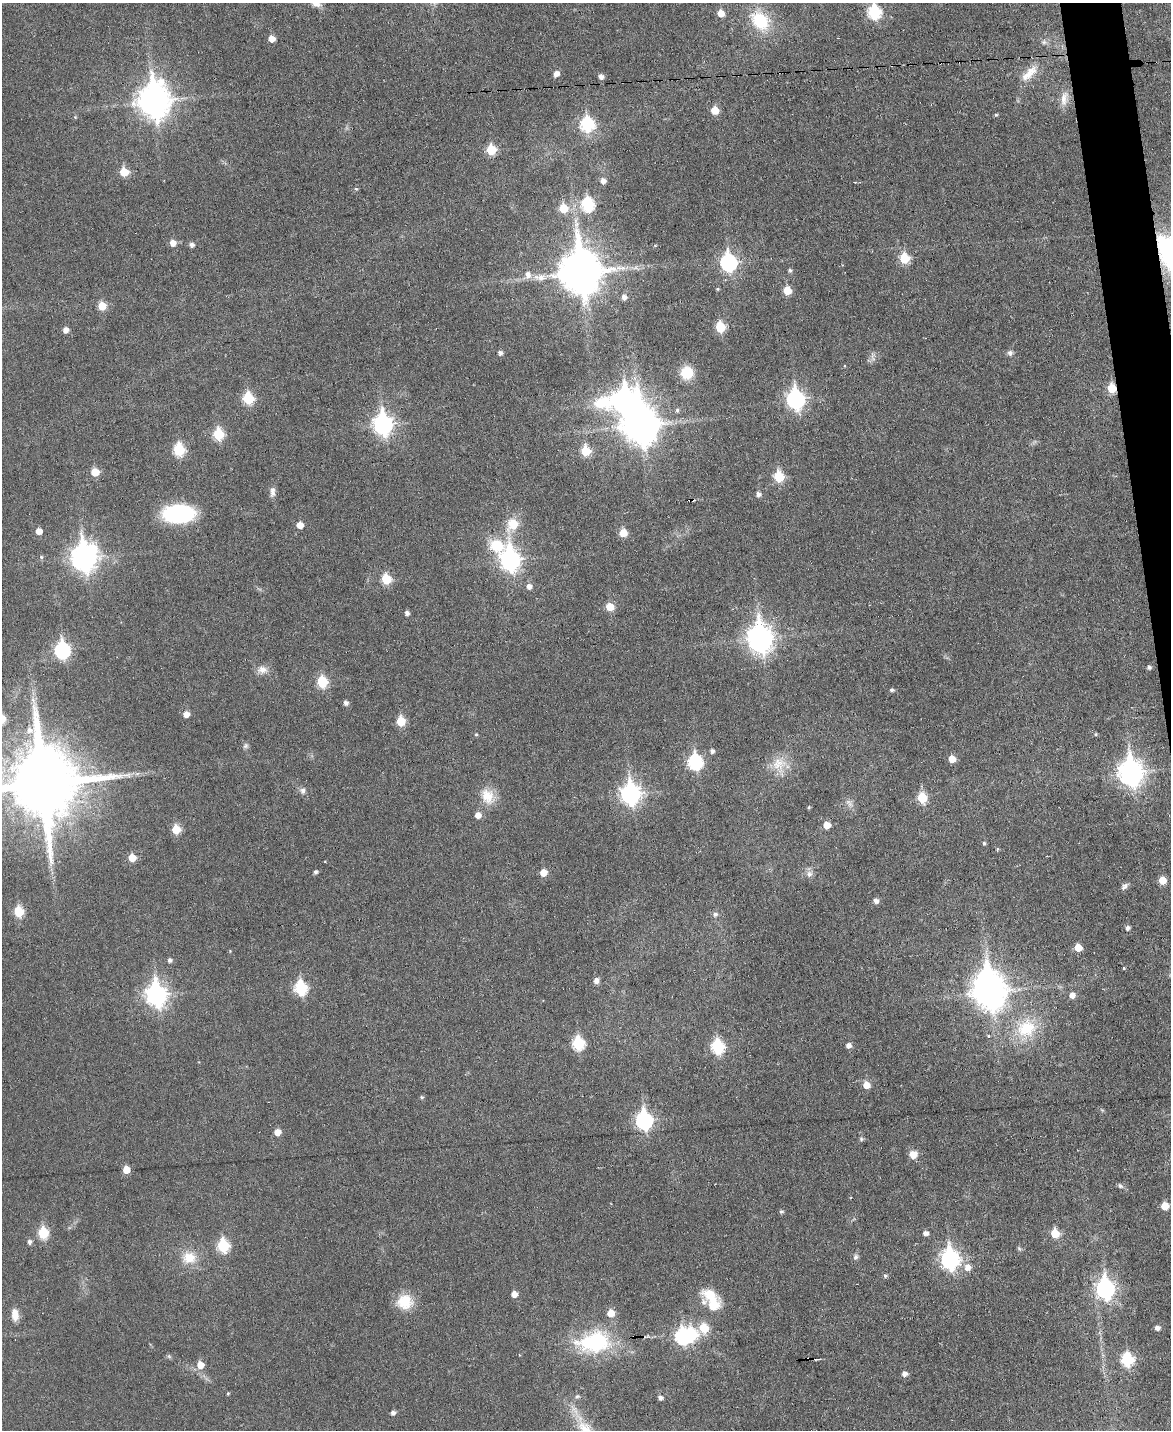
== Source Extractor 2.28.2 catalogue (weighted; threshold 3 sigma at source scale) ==
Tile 6 of 4 x 3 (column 2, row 2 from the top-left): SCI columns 1169-2337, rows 1558-2985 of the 4676 x 4653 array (HDU 1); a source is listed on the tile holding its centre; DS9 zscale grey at full resolution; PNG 1173 x 1432 px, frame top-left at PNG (2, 3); no overlay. Shown black and unused: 2% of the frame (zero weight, under 3 of 6 exposures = <1% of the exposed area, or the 3 px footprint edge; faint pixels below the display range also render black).
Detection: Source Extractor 2.28.2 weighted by HDU 2 'WHT'; one run over the whole footprint, this tile lists its part. Background 0.0383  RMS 0.0043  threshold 0.0175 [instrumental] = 3 sigma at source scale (4.09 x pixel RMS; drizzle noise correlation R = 1.36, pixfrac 0.8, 0.05/0.05 arcsec/px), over >= 5 px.
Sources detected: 167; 1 too faint to see at this stretch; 5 inside a brighter object's white glare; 3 cosmic-ray / hot-pixel residue — not listed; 2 inside a brighter listed object's ellipse — not listed separately; the other 156 listed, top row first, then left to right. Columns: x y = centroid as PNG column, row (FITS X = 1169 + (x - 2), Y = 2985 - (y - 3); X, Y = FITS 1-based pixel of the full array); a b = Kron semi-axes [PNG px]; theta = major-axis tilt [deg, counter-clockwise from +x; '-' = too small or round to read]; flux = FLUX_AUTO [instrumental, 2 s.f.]
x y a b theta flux
874 12 7 7 - 44
721 13 6 5 - 5.1
760 20 25 18 -49 19
272 39 5 5 - 4.1
1044 42 8 6 0 1.1
1030 72 26 12 55 6.5
556 74 6 5 - 2.4
601 77 5 5 - 1.8
1064 98 22 9 79 4.1
154 101 13 10 -88 630
715 110 6 5 - 7.8
996 115 5 4 - 0.52
75 117 4 4 - 0.42
587 124 8 7 - 48
491 150 6 6 - 17
124 172 6 6 - 11
603 181 6 6 - 2.4
356 189 5 4 - 0.53
587 204 7 7 - 41
563 208 6 6 - 12
173 243 6 6 - 3.5
192 244 5 5 - 1.7
904 258 6 6 - 17
728 262 8 7 - 91
790 270 5 5 - 0.81
580 272 15 13 -81 1400
528 274 9 8 - 2.8
717 289 4 4 - 0.45
787 291 6 5 - 8.3
624 297 6 6 - 1.9
102 306 6 5 - 9.4
720 327 6 6 - 17
66 330 6 5 - 2.4
500 353 5 5 - 1.5
1010 353 7 7 - 1.4
872 355 11 4 86 1.2
687 373 14 13 - 8.2
1112 388 6 5 - 13
248 398 7 6 - 26
795 399 9 8 - 130
677 410 5 5 - 0.78
383 424 9 8 - 170
640 425 13 11 -82 890
218 434 6 6 - 25
179 450 7 6 - 30
585 451 6 6 - 15
95 472 6 6 - 7.6
779 477 6 6 - 19
272 492 14 7 87 2
758 494 5 5 - 1.6
179 513 29 16 0 44
512 524 22 16 59 9.4
300 525 5 5 - 4.6
39 531 5 5 - 3.5
623 533 6 6 - 7.8
496 545 29 21 5 16
41 557 5 5 - 0.68
83 558 11 9 -77 320
510 560 10 8 -82 190
386 579 6 6 - 18
529 586 6 5 - 2
610 607 6 6 - 8.1
407 613 5 4 - 1.5
760 638 11 9 -82 350
62 650 8 7 - 75
1149 667 5 4 - 1.1
262 670 15 10 -4 3.1
322 682 6 6 - 24
892 690 5 4 - 0.86
345 703 5 5 - 1.4
186 714 5 5 - 3.6
401 721 6 5 - 14
1096 734 5 4 - 0.49
476 735 4 4 - 0.46
246 746 8 7 - 1
712 751 5 5 - 1.2
952 759 5 5 - 5.6
695 762 8 7 - 60
779 764 22 17 23 7.8
1131 772 11 9 -81 310
137 774 7 4 19 0.93
42 784 21 20 - 5000
303 791 9 8 - 1.6
630 794 9 8 - 170
488 796 22 17 -67 8
922 798 6 6 - 18
809 807 4 3 - 0.51
478 815 6 6 - 3.2
827 825 5 5 - 4.6
176 829 6 6 - 12
984 843 5 4 - 0.65
997 849 6 4 89 0.43
132 858 6 5 - 7.1
315 872 5 4 - 0.99
543 873 6 5 - 5.2
809 874 9 9 - 2
1162 880 6 5 - 6.2
1124 886 11 6 46 1.4
876 901 5 5 - 2
19 912 6 6 - 17
715 914 7 6 - 1.3
1127 927 5 5 - 1.4
1078 948 5 5 - 6
170 960 5 5 - 1.2
1124 968 4 3 - 0.45
596 981 6 5 - 2.3
301 988 7 6 - 41
989 992 11 10 - 670
156 995 10 8 -82 210
1072 995 5 5 - 2.9
1026 1028 28 23 26 19
988 1036 4 3 - 0.59
578 1043 7 6 - 36
848 1045 5 5 - 2.1
718 1047 7 6 - 42
866 1085 6 5 - 5.4
422 1097 6 4 -22 0.57
644 1120 9 7 -83 100
277 1132 6 5 - 3.9
861 1139 6 5 - 0.64
913 1154 10 9 - 3.7
126 1170 5 5 - 6.1
1120 1186 8 6 -29 0.97
1165 1206 6 5 - 7.3
781 1212 5 5 - 0.8
43 1233 6 6 - 23
926 1233 5 5 - 1.8
1055 1233 6 5 - 11
29 1242 5 5 - 1.4
223 1246 7 6 - 30
1019 1248 6 4 -45 0.62
855 1257 8 6 86 1.2
189 1258 20 16 -2 8.2
950 1259 9 8 - 140
967 1267 8 7 - 3.3
885 1276 5 5 - 0.85
1105 1289 9 8 - 150
514 1294 5 5 - 3.3
710 1294 29 13 -38 8.7
405 1302 19 18 - 9.9
611 1313 6 6 - 5.9
15 1315 14 8 -85 4
704 1328 7 6 - 13
1157 1328 5 5 - 2
682 1337 8 7 - 62
594 1342 43 26 7 37
169 1356 6 6 - 0.69
1127 1359 7 6 - 39
816 1360 7 3 19 0.48
200 1365 6 6 - 5.5
904 1374 5 5 - 2
228 1393 4 4 - 0.43
577 1396 7 5 21 0.71
660 1397 5 5 - 1.5
393 1412 5 4 - 1.5
586 1430 39 17 -57 18
Overlapping masked pixels (flux is a lower limit): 1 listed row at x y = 1112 388
Isophote crosses this tile's border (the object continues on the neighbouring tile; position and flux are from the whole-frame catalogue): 3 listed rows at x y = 874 12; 42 784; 586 1430